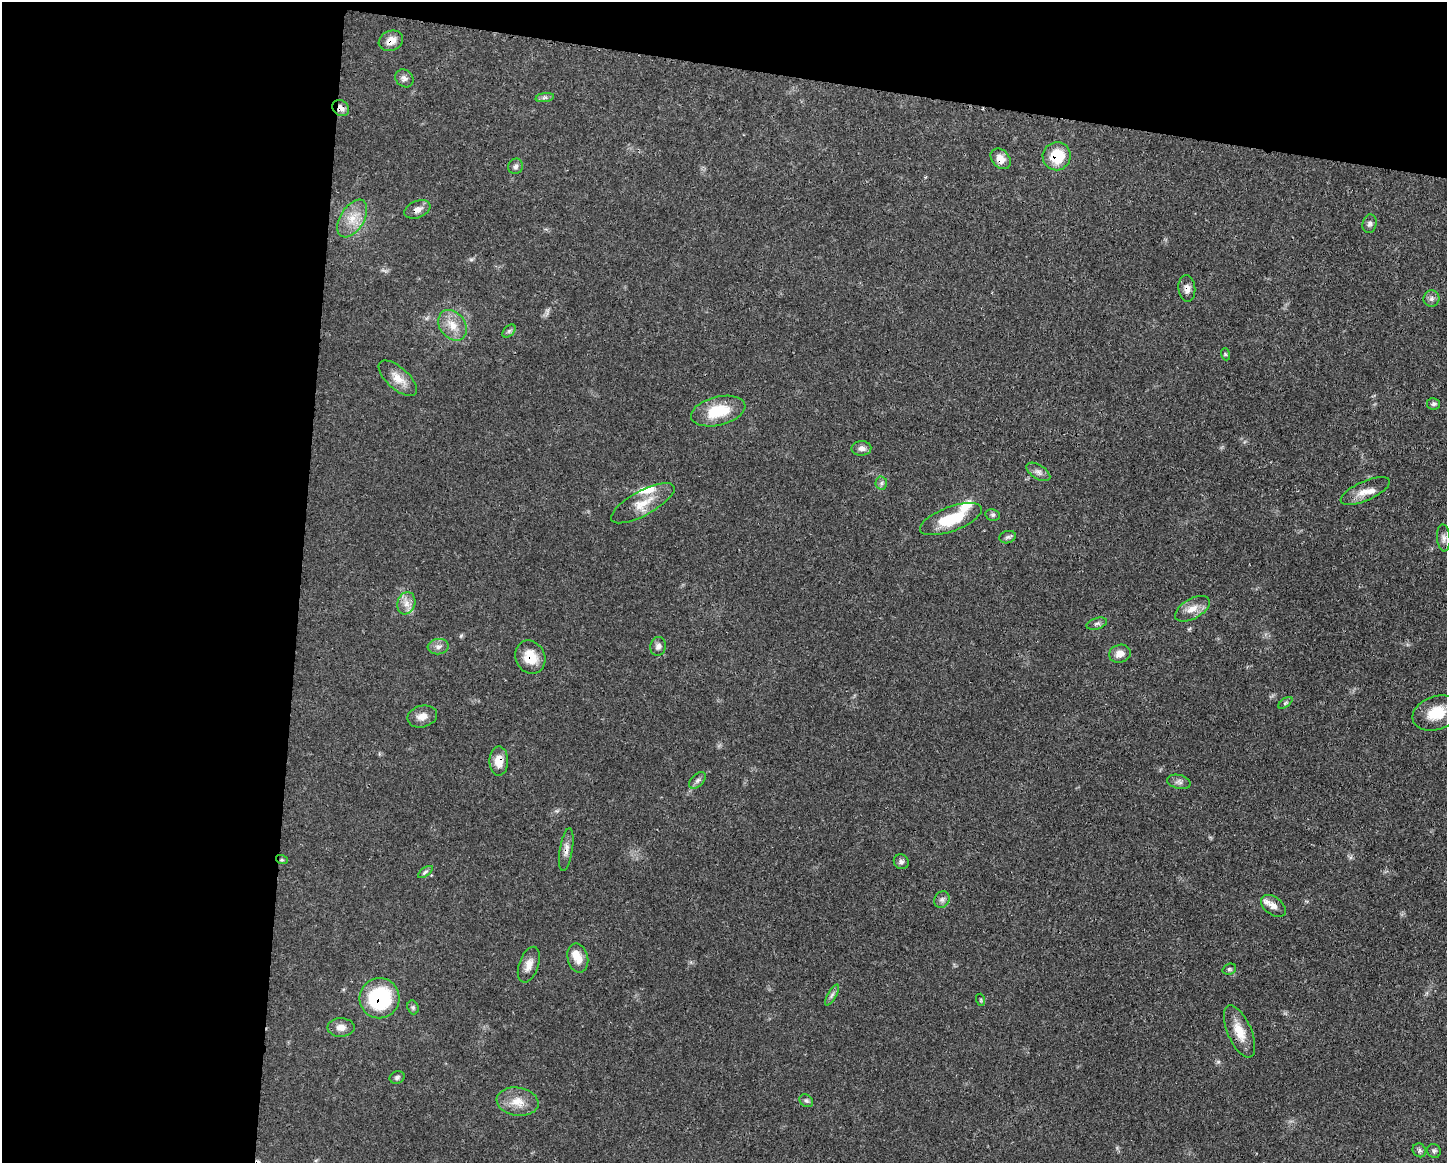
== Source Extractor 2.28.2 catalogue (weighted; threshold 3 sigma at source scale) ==
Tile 1 of 3 x 4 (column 1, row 1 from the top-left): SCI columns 112-1556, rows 3491-4651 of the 4670 x 4658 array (HDU 1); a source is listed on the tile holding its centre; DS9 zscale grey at full resolution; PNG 1449 x 1165 px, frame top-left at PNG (2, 2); each listed source drawn as its Kron ellipse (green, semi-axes under 4 px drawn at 4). Shown black and unused: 27% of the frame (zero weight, under 3 of 4 exposures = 1% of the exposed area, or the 3 px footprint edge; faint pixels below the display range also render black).
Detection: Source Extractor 2.28.2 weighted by HDU 2 'WHT'; one run over the whole footprint, this tile lists its part. Background 0.0552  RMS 0.0032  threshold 0.0146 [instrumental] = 3 sigma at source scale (4.5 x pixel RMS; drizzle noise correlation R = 1.50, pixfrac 1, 0.05/0.05 arcsec/px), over >= 5 px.
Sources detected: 65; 5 inside a brighter listed object's ellipse — not listed separately; the other 60 listed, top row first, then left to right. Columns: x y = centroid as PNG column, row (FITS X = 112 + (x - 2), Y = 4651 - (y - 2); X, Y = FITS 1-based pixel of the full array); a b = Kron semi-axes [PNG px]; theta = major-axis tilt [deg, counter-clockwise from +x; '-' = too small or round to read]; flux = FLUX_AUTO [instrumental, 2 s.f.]
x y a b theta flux
391 41 12 10 23 3.2
404 78 10 8 -42 1.3
545 98 9 4 9 0.79
341 108 9 7 -37 1.9
1057 156 14 14 - 10
1001 159 11 8 -48 2.8
516 166 8 7 - 0.96
417 209 14 8 22 2.1
352 218 21 12 58 5.4
1369 224 9 7 75 1
1187 289 13 8 -84 2.2
1431 299 8 8 - 1.1
453 325 17 12 -54 4.8
509 331 8 5 45 0.71
1225 354 6 4 -71 0.44
398 378 23 11 -42 4.3
1433 404 6 6 - 0.7
718 411 28 14 14 12
861 448 10 7 2 1.5
1038 472 13 7 -33 1.4
881 483 6 6 - 0.76
1365 491 26 9 24 4
643 503 35 12 29 6.5
993 515 7 5 -12 0.69
951 519 33 12 20 12
1008 537 8 6 16 0.78
1444 538 13 6 -85 1.5
406 603 11 8 72 2.4
1192 609 19 10 30 3.5
1097 624 10 5 17 0.87
658 646 9 7 74 1.2
438 647 11 7 6 1.6
1120 654 11 9 16 2.5
530 657 17 14 -64 6.5
1285 703 8 4 36 0.55
1436 713 24 16 18 8.3
422 716 15 10 13 2.7
499 761 14 9 90 4.3
697 780 10 6 45 1
1179 782 12 7 -13 1.2
566 850 22 6 81 2.1
282 860 6 3 -18 0.45
901 862 7 7 - 0.91
425 872 8 4 36 0.65
942 900 9 7 56 1.1
1273 906 14 8 -37 2.2
578 958 15 10 -77 3.7
529 965 19 9 70 2.9
1229 969 7 5 21 0.6
832 995 12 4 60 0.92
379 998 20 20 - 26
981 1000 6 4 -72 0.42
413 1007 7 5 -70 0.64
341 1027 13 9 0 2.4
1239 1031 28 12 -66 5.9
397 1077 8 6 20 0.77
806 1101 7 6 - 0.71
518 1102 21 14 -8 5.2
1419 1150 7 6 - 0.86
1434 1151 7 6 - 0.73
Overlapping masked pixels (flux is a lower limit): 11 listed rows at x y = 391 41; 341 108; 1057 156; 1001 159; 417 209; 1187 289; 530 657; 499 761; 566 850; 379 998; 1239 1031